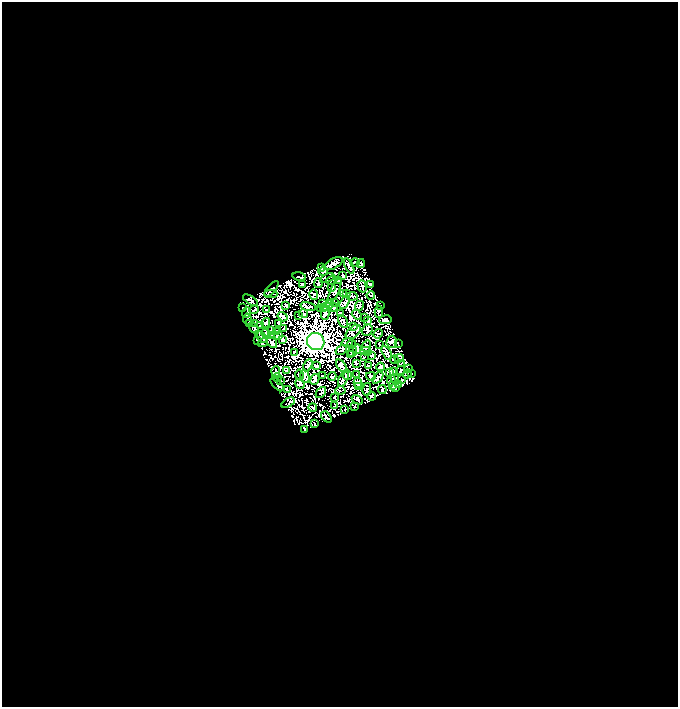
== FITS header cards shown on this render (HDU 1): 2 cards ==
NAXIS1  =                  676
NAXIS2  =                  705

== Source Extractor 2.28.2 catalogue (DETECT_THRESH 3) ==
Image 676 x 705 px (HDU 1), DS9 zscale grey, 1 PNG px = 1 image px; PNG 680 x 709 px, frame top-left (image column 1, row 705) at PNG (2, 2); each listed source drawn as its Kron ellipse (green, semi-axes under 4 px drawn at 4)
Background 4.21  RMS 1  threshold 3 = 3 sigma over >= 5 px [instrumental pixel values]
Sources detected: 147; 3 with non-positive FLUX_AUTO (blend fragments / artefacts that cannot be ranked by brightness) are neither listed nor drawn; the other 144 listed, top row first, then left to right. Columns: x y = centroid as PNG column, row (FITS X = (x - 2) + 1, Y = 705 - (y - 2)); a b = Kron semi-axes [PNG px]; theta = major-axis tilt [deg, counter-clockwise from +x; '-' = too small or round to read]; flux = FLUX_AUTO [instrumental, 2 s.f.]
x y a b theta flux
355 263 4 2 - 79
333 264 10 5 29 130
361 264 4 3 - 65
349 266 8 2 -66 81
321 268 4 3 - 88
323 271 5 2 - 92
343 276 4 3 - 55
299 277 7 2 -13 58
327 278 7 3 28 87
331 280 5 2 - 67
338 281 3 3 - 72
318 283 5 2 - 78
302 284 3 2 - 48
371 284 4 2 - 70
362 286 6 2 -74 67
331 288 3 2 - 64
271 289 9 3 49 100
335 291 14 3 65 94
347 293 4 2 - 38
271 294 6 2 0 12
343 294 3 2 - 46
314 295 5 2 - 56
371 295 4 2 - 71
352 296 6 2 -7 71
250 300 8 3 -33 70
344 302 7 3 60 98
323 303 4 2 - 53
335 303 3 2 - 72
285 305 4 2 - 71
329 305 7 3 49 71
359 306 5 3 - 74
381 306 3 2 - 53
308 307 8 3 -15 72
324 307 3 2 - 25
242 308 3 2 - 36
334 308 4 2 - 39
321 309 4 2 - 34
254 310 5 2 - 70
266 310 3 2 - 43
247 312 5 3 - 17
379 312 6 3 89 6.6
303 314 4 2 - 75
325 314 6 4 -89 95
341 314 4 3 - 460
357 315 6 3 -42 74
299 316 4 2 - 69
283 317 5 2 - 95
365 317 3 2 - 65
247 319 5 2 - 64
385 320 6 3 8 96
343 321 7 3 -59 70
368 321 4 3 - 70
249 323 3 2 - 53
255 323 3 2 - 48
266 323 5 3 - 60
279 323 3 2 - 43
261 326 3 2 - 74
353 326 3 2 - 63
254 328 7 3 -59 120
283 329 3 2 - 49
271 330 3 2 - 45
367 330 6 5 - 93
277 331 2 2 - 37
353 332 9 5 40 82
266 333 5 3 - 89
378 334 5 2 - 33
271 336 3 2 - 57
279 336 4 2 - 64
261 337 7 3 -46 86
257 340 4 3 - 83
282 340 4 3 - 87
272 342 6 3 -53 110
316 342 9 8 - 130000
347 342 6 2 16 68
392 342 6 5 - 75
263 343 5 2 - 14
352 344 4 2 - 56
379 344 3 2 - 41
398 344 4 2 - 36
367 346 6 2 66 24
357 349 5 2 - 64
341 350 6 2 32 74
366 351 6 3 -15 94
294 352 4 2 - 51
353 352 5 2 - 34
387 353 7 3 -61 110
350 355 3 2 - 46
371 355 3 2 - 50
365 356 3 2 - 40
399 358 5 2 - 42
394 360 4 2 - 46
357 363 3 2 - 48
401 364 4 2 - 37
308 365 6 2 60 100
368 365 3 2 - 53
316 366 3 2 - 80
341 366 7 3 -52 51
381 367 4 2 - 70
409 369 3 2 - 32
401 370 5 2 - 61
286 371 3 2 - 41
276 372 5 2 - 53
389 372 4 3 - 69
394 372 3 2 - 30
407 374 4 3 - 25
411 374 4 2 - 97
300 375 5 3 - 58
357 375 2 2 - 41
305 376 7 3 -75 130
323 376 3 2 - 51
332 376 4 2 - 57
347 376 5 2 - 60
371 376 5 3 - 61
277 377 4 2 - 46
344 378 9 3 65 79
378 378 7 4 52 82
395 378 4 2 - 62
315 379 6 4 64 100
281 380 3 2 - 57
391 380 5 3 - 45
401 380 4 2 - 38
358 383 5 2 - 68
277 384 8 3 -47 130
300 384 5 4 - 99
392 385 3 2 - 72
398 385 2 2 - 43
359 386 3 2 - 55
395 388 4 2 - 84
287 389 4 2 - 51
367 389 6 2 76 58
340 390 5 2 - 53
382 390 4 2 - 56
321 392 6 3 49 88
372 396 4 4 - 14
334 397 3 2 - 55
357 400 6 3 -30 99
288 403 7 2 31 99
335 406 3 2 - 43
313 407 4 2 - 46
355 407 2 2 - 40
345 409 2 2 - 38
326 417 6 2 -47 100
315 424 3 2 - 55
304 429 3 2 - 69
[3 non-positive-flux detections neither listed nor drawn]